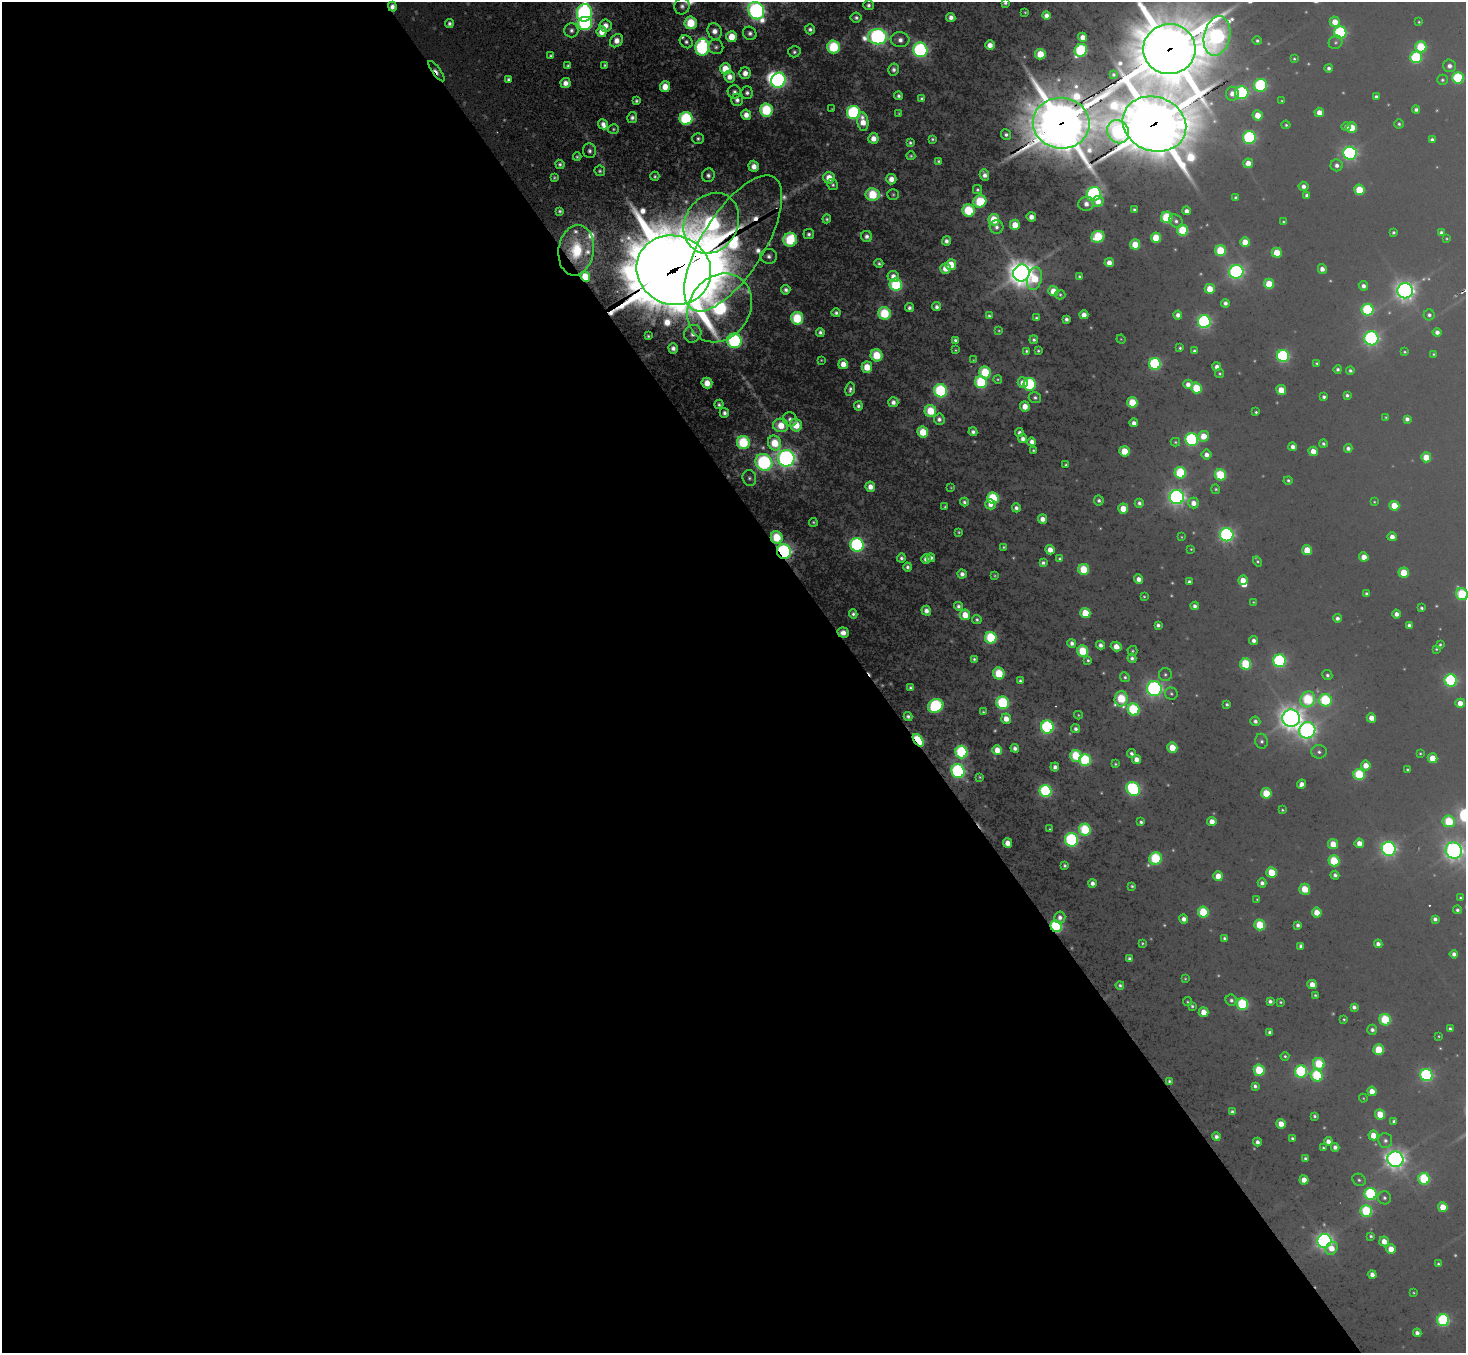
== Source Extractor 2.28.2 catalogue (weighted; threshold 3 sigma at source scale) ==
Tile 9 of 4 x 4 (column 1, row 3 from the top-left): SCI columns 1-1464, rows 1643-2993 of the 5854 x 5848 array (HDU 1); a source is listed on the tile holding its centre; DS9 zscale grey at full resolution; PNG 1468 x 1355 px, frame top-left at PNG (2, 2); each listed source drawn as its Kron ellipse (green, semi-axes under 4 px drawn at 4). Shown black and unused: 59% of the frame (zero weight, under 3 of 6 exposures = <1% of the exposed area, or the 3 px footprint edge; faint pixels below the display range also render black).
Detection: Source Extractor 2.28.2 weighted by HDU 2 'WHT'; one run over the whole footprint, this tile lists its part. Background -0.0452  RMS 0.053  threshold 0.217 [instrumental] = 3 sigma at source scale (4.09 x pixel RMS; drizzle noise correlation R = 1.36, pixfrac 0.8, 0.05/0.05 arcsec/px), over >= 5 px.
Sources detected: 591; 70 too faint to see at this stretch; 2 inside a brighter object's white glare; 3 cosmic-ray / hot-pixel residue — neither listed nor drawn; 7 inside a brighter listed object's ellipse — not listed separately; of the other 509, all 500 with FLUX_AUTO >= 4.42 (the completeness limit of this list) listed and drawn (9 fainter detections not listed), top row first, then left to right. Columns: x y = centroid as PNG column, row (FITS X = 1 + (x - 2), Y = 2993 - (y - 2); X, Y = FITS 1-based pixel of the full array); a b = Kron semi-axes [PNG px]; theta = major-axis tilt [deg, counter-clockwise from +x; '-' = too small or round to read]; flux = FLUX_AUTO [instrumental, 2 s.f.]
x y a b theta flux
1005 3 4 4 - 13
868 5 5 5 - 20
682 6 8 7 - 26
392 7 5 4 - 36
756 11 9 7 -58 2100
1025 12 3 3 - 5.3
584 13 9 7 83 1800
1046 16 4 4 - 38
951 17 4 4 - 35
856 18 5 5 - 17
1335 22 5 5 - 80
1419 22 3 3 - 5.8
449 23 4 4 - 18
585 23 7 6 - 1000
691 23 6 6 - 290
605 26 6 6 - 51
810 29 5 5 - 21
571 30 7 7 - 23
715 31 8 6 -69 55
602 32 5 5 - 97
1340 32 6 6 - 760
750 33 7 6 - 24
1217 36 20 13 78 1900
732 37 5 5 - 140
877 37 9 7 1 2100
1083 37 4 4 - 48
900 40 9 7 -7 38
616 41 7 5 47 65
1257 41 5 4 - 12
686 42 7 5 -47 20
1335 42 7 6 - 12
990 45 5 5 - 55
702 47 8 7 - 1200
716 47 7 7 - 20
834 47 6 6 - 540
1421 47 5 5 - 330
1169 49 26 25 - 47000
920 50 7 7 - 1300
1081 50 6 5 - 680
794 52 6 5 - 17
1040 54 5 5 - 170
550 56 3 3 - 8.8
1416 57 6 6 - 580
1294 59 4 4 - 7.6
605 65 4 3 - 9.7
568 66 4 4 - 14
1449 66 6 6 - 25
1329 68 4 4 - 18
725 69 5 5 - 160
894 69 6 5 - 23
436 71 12 4 -54 39
745 73 6 5 - 55
1113 74 3 3 - 9.3
729 77 6 5 - 58
1458 78 6 5 - 510
508 79 4 4 - 14
778 80 8 7 - 1800
1442 80 5 5 - 10
566 83 5 5 - 48
1260 85 6 6 - 750
665 87 5 5 - 100
734 92 7 6 - 24
747 93 6 5 - 21
1242 93 6 6 - 880
1232 94 7 6 - 53
899 96 4 4 - 16
1376 97 4 3 - 14
922 99 4 4 - 14
737 100 6 5 - 28
636 101 4 4 - 12
1282 101 4 4 - 5.6
832 109 3 3 - 5
1416 109 4 4 - 19
766 110 6 6 - 570
853 112 6 6 - 960
1319 112 4 4 - 54
899 114 4 3 - 7.9
746 115 5 5 - 58
1258 115 5 5 - 110
632 117 5 5 - 22
686 118 6 6 - 770
863 122 9 5 -81 97
1061 123 28 25 -7 29000
603 124 5 5 - 35
1154 124 32 27 -20 41000
1399 124 5 4 - 11
1286 125 4 4 - 8.1
1346 127 4 4 - 21
1352 128 5 5 - 150
613 129 5 5 - 7.4
1118 132 12 10 -59 940
1006 135 5 5 - 17
1249 137 6 6 - 850
873 138 5 5 - 63
698 139 6 5 - 16
932 139 4 3 - 10
1432 140 4 4 - 18
910 143 4 4 - 12
589 151 7 6 - 21
1350 153 7 6 - 1400
911 156 4 3 - 9
577 157 4 4 - 11
938 161 4 3 - 9.9
1248 163 5 4 - 60
560 164 5 4 - 14
1337 165 6 6 - 25
754 166 6 5 - 60
600 171 5 5 - 11
708 175 7 6 - 25
984 175 6 4 -71 34
655 176 4 4 - 11
554 178 3 3 - 8.6
829 178 6 5 - 100
891 179 5 5 - 61
833 185 6 5 - 14
1304 186 5 4 - 27
977 190 4 4 - 10
1359 190 5 5 - 220
873 194 7 6 - 360
893 194 5 5 - 9.1
1094 194 7 6 - 1400
1307 195 4 4 - 16
1236 198 4 3 - 14
980 201 6 6 - 370
1098 201 6 5 - 63
1086 204 8 7 - 41
1134 210 4 3 - 11
560 211 4 3 - 10
969 211 6 6 - 400
1186 211 4 4 - 30
1031 217 4 4 - 45
1167 217 6 5 - 470
827 219 4 4 - 11
994 220 5 5 - 220
1176 221 7 6 - 19
1283 222 3 3 - 6.6
711 223 32 26 60 2300
1015 225 5 5 - 130
997 227 7 6 - 23
1183 230 5 5 - 400
1393 232 3 3 - 11
1441 233 4 4 - 20
809 234 5 5 - 18
867 236 5 5 - 28
1098 237 6 5 - 440
1156 238 5 5 - 200
1447 239 3 3 - 5.2
790 240 7 6 - 520
946 241 4 4 - 27
1245 242 5 5 - 110
733 243 78 31 58 1600
1135 244 5 5 - 150
576 250 25 17 82 280
1221 251 5 5 - 330
1277 253 5 5 - 140
769 256 8 7 - 28
879 263 4 4 - 14
1109 263 4 4 - 52
951 265 5 5 - 140
945 268 5 5 - 89
1322 269 5 4 - 32
674 270 38 34 -21 65000
1236 272 7 7 - 1500
1021 273 8 8 - 7500
585 276 5 4 - 170
1079 276 3 3 - 10
893 277 6 5 - 48
1034 279 11 7 76 210
1269 284 5 5 - 190
896 285 6 6 - 600
1363 286 5 4 - 27
1210 289 5 5 - 120
786 290 4 4 - 24
1053 291 5 5 - 97
1405 291 8 7 - 3400
1060 295 5 5 - 8.7
1225 303 4 4 - 24
937 307 4 4 - 24
719 308 36 30 55 2200
909 308 4 4 - 22
1368 310 6 6 - 650
836 313 4 4 - 17
884 313 6 6 - 450
1084 315 4 4 - 49
1178 315 4 4 - 34
1429 315 5 5 - 18
989 316 4 4 - 12
797 318 6 6 - 470
1036 318 4 3 - 11
1066 319 4 4 - 19
1204 322 6 6 - 1200
999 331 3 3 - 5.2
820 332 4 4 - 18
1437 332 4 4 - 27
693 334 9 8 - 45
648 336 4 3 - 9.6
1371 338 7 7 - 1400
1121 339 5 4 - 4.9
955 340 4 4 - 12
1034 340 4 4 - 14
734 341 7 7 - 1100
673 348 5 4 - 31
1180 348 4 3 - 9
955 350 3 3 - 5.7
1027 351 4 3 - 9.9
1038 351 4 3 - 9
1194 351 4 4 - 12
1404 352 3 3 - 7
1433 354 3 3 - 6.7
877 355 6 6 - 290
1283 356 6 6 - 940
821 360 3 3 - 4.9
973 360 4 3 - 4.5
1317 363 4 3 - 7.9
843 364 5 5 - 75
1155 364 6 6 - 820
867 367 5 5 - 150
1217 367 4 4 - 38
1338 369 4 4 - 14
1350 370 4 4 - 14
985 372 6 6 - 380
1220 373 5 4 - 7.9
998 379 4 4 - 6.1
981 382 6 5 - 550
707 383 5 5 - 100
1023 383 5 5 - 50
1029 384 6 6 - 660
1188 384 5 4 - 35
1196 388 5 5 - 280
850 389 7 4 80 18
1281 390 5 5 - 130
941 391 7 6 - 800
1347 395 4 4 - 14
1324 397 4 4 - 14
1035 398 6 5 - 13
893 402 5 5 - 34
1132 402 5 5 - 260
719 404 4 4 - 15
858 406 4 4 - 19
1025 406 5 5 - 72
930 411 6 5 - 260
1256 412 3 3 - 8.1
724 413 5 5 - 23
1386 417 3 3 - 5.3
790 419 7 6 - 25
939 419 5 5 - 23
1407 419 4 4 - 23
1134 423 4 4 - 31
781 425 7 6 - 140
796 425 6 5 - 170
923 432 5 5 - 190
973 432 4 4 - 21
1019 433 4 4 - 20
1203 436 5 5 - 110
1023 439 4 4 - 29
1192 439 6 6 - 940
1032 442 4 4 - 37
1175 442 5 4 - 7.5
743 443 6 6 - 560
775 443 7 6 - 220
1323 444 4 4 - 12
1293 447 4 4 - 31
1348 448 4 4 - 22
1033 450 3 3 - 6.7
1124 451 5 5 - 160
1313 451 5 4 - 78
1207 455 5 5 - 35
1426 457 5 5 - 140
786 458 8 8 - 2800
764 462 9 8 - 1300
1066 465 3 3 - 8.4
1180 473 6 5 - 500
1221 475 6 5 - 380
749 478 8 6 -75 19
1288 480 4 4 - 11
870 487 5 5 - 58
951 488 3 2 - 4.9
1216 489 5 4 - 8.8
1177 497 7 7 - 2200
993 498 6 5 - 530
1099 500 5 5 - 15
964 502 4 4 - 15
1374 502 4 3 - 5.2
1139 503 4 4 - 20
1193 503 5 5 - 52
990 504 5 5 - 40
1394 506 5 5 - 150
945 507 3 3 - 8.5
1016 508 4 4 - 21
1123 509 5 5 - 120
1042 519 4 4 - 46
813 522 4 4 - 8.3
959 532 3 3 - 6.7
1227 535 7 6 - 1400
777 537 6 5 - 320
1181 537 4 3 - 4.5
1392 537 4 4 - 42
857 545 7 6 - 1300
1003 547 3 3 - 6.2
1191 549 3 3 - 5.2
1050 550 5 4 - 58
1307 550 5 5 - 140
784 551 7 7 - 1500
1364 557 4 4 - 66
901 558 4 4 - 18
931 558 4 4 - 20
926 559 5 5 - 42
1060 559 4 4 - 9.8
1258 561 5 4 - 7.8
1043 563 4 4 - 17
907 567 4 4 - 17
1084 569 5 5 - 280
1404 573 5 5 - 170
962 574 4 4 - 30
995 576 3 3 - 5.7
1139 579 5 4 - 42
1243 580 5 5 - 79
1189 581 4 4 - 13
1366 594 4 3 - 12
1462 594 6 5 - 480
1144 597 4 3 - 6
1253 602 4 3 - 4.4
958 606 4 4 - 18
1195 606 4 4 - 22
1421 608 4 3 - 10
926 611 5 4 - 37
1085 613 5 5 - 200
853 614 4 4 - 18
1397 614 4 4 - 36
965 615 5 5 - 120
1337 618 4 4 - 21
977 619 5 4 - 12
1158 625 4 4 - 17
1409 625 4 4 - 18
843 633 5 5 - 50
991 638 6 5 - 540
1254 641 4 4 - 27
1072 643 4 4 - 25
1100 645 4 4 - 25
1440 645 4 3 - 8.1
1116 647 5 4 - 67
1436 649 3 3 - 6.7
1083 651 5 5 - 330
1132 651 5 5 - 8.2
1132 658 4 4 - 19
974 659 4 4 - 9.3
1088 660 4 3 - 9.7
1280 661 6 6 - 930
1246 664 5 5 - 400
999 673 6 6 - 260
1165 674 6 6 - 12
1327 675 5 5 - 14
1125 677 5 4 - 11
1451 680 6 6 - 800
1020 681 4 3 - 12
910 688 4 3 - 11
1154 689 7 7 - 1600
1171 694 6 6 - 11
1121 699 7 6 - 360
1308 699 8 7 - 520
1326 700 6 6 - 520
1003 703 6 6 - 610
1460 703 5 4 - 77
1227 704 4 3 - 11
936 706 8 6 29 840
1134 710 6 5 - 610
983 712 4 3 - 7.5
1078 715 4 3 - 5.6
908 716 4 4 - 16
1291 718 8 8 - 4900
1371 718 5 4 - 63
1006 719 5 5 - 63
1255 721 5 4 - 21
1047 727 6 6 - 940
1076 729 4 4 - 20
1307 730 8 8 - 2400
918 740 7 4 -53 730
1261 741 7 6 - 17
1015 748 4 4 - 23
1172 748 5 5 - 150
997 750 5 5 - 81
962 752 6 6 - 730
1319 752 7 7 - 18
1131 753 5 4 - 17
1420 753 4 3 - 5.9
1076 756 6 5 - 370
1432 758 5 4 - 120
1136 759 5 4 - 46
1085 760 6 6 - 620
1115 764 3 3 - 7.4
1366 765 5 5 - 69
1055 767 4 4 - 24
1407 770 3 3 - 6.7
958 771 7 6 - 1200
1359 774 5 5 - 440
980 777 3 3 - 6.6
1302 784 5 4 - 41
1133 789 7 6 - 930
1046 791 6 6 - 860
1266 793 5 5 - 220
1282 810 3 3 - 6.7
1212 821 5 4 - 62
1449 821 6 6 - 330
1141 822 4 4 - 13
1050 829 3 3 - 5.5
1085 830 6 6 - 490
1071 840 7 6 - 870
1007 843 5 4 - 63
1359 843 4 4 - 58
1333 844 5 5 - 130
1389 849 7 7 - 1600
1454 851 8 8 - 2700
1155 859 6 6 - 580
1334 861 5 5 - 360
1065 865 4 3 - 11
1272 872 5 5 - 200
1335 875 4 4 - 21
1218 876 5 4 - 87
1092 883 4 4 - 26
1262 883 4 4 - 24
1132 886 4 3 - 9.5
1305 889 5 5 - 150
1460 898 4 3 - 7.3
1257 899 3 3 - 5.2
1457 910 4 4 - 14
1203 912 5 5 - 340
1317 912 5 4 - 94
1060 917 6 5 - 28
1184 919 4 4 - 36
1435 919 4 4 - 20
1260 925 5 5 - 290
1298 925 4 4 - 19
1056 926 6 5 - 830
1224 938 4 3 - 11
1142 943 3 3 - 6.4
1378 944 4 4 - 28
1301 946 4 4 - 21
1454 954 4 4 - 25
1129 958 4 4 - 15
1185 978 3 3 - 5.1
1120 985 4 4 - 13
1312 985 5 4 - 71
1315 995 3 3 - 7.6
1231 1000 6 5 - 16
1270 1001 4 4 - 20
1188 1002 5 4 - 7.2
1280 1002 3 3 - 7.3
1242 1004 6 5 - 580
1192 1006 4 4 - 10
1354 1007 4 4 - 22
1204 1012 5 4 - 88
1344 1019 4 3 - 7.1
1385 1020 6 5 - 350
1450 1029 4 3 - 11
1372 1030 5 5 - 21
1270 1032 4 4 - 19
1439 1036 3 3 - 5
1379 1050 5 5 - 280
1285 1056 4 4 - 8.9
1319 1064 6 5 - 310
1259 1070 5 5 - 340
1301 1072 6 6 - 780
1317 1075 6 5 - 520
1426 1075 6 6 - 920
1169 1081 4 3 - 9.4
1255 1086 4 4 - 17
1372 1091 5 4 - 75
1363 1098 4 4 - 4.9
1232 1112 4 4 - 18
1380 1114 5 5 - 160
1314 1116 4 3 - 11
1394 1121 4 4 - 15
1281 1124 5 4 - 79
1373 1135 5 5 - 100
1216 1137 4 4 - 23
1292 1138 3 3 - 10
1385 1140 7 7 - 21
1328 1141 4 4 - 36
1257 1142 4 4 - 24
1335 1147 4 4 - 28
1323 1148 4 4 - 8.4
1305 1158 4 3 - 10
1395 1159 8 7 - 3400
1424 1179 6 5 - 510
1304 1180 4 4 - 64
1359 1180 7 5 -36 12
1371 1194 6 6 - 830
1384 1198 7 6 - 16
1443 1207 5 4 - 120
1366 1211 6 6 - 520
1371 1236 4 4 - 10
1324 1241 7 7 - 2200
1384 1241 5 4 - 66
1332 1248 7 5 55 69
1391 1249 5 4 - 88
1438 1264 4 3 - 11
1372 1275 4 4 - 36
1414 1293 3 3 - 5.2
1443 1320 6 6 - 700
1417 1333 4 4 - 28
Overlapping masked pixels (flux is a lower limit): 15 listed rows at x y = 392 7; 1169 49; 436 71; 1061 123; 1154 124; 711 223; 733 243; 576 250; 674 270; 585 276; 777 537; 784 551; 843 633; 918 740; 1056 926
Isophote crosses this tile's border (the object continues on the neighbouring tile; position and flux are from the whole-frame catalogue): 6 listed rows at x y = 1005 3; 756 11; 584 13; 1169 49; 1462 594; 1454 851